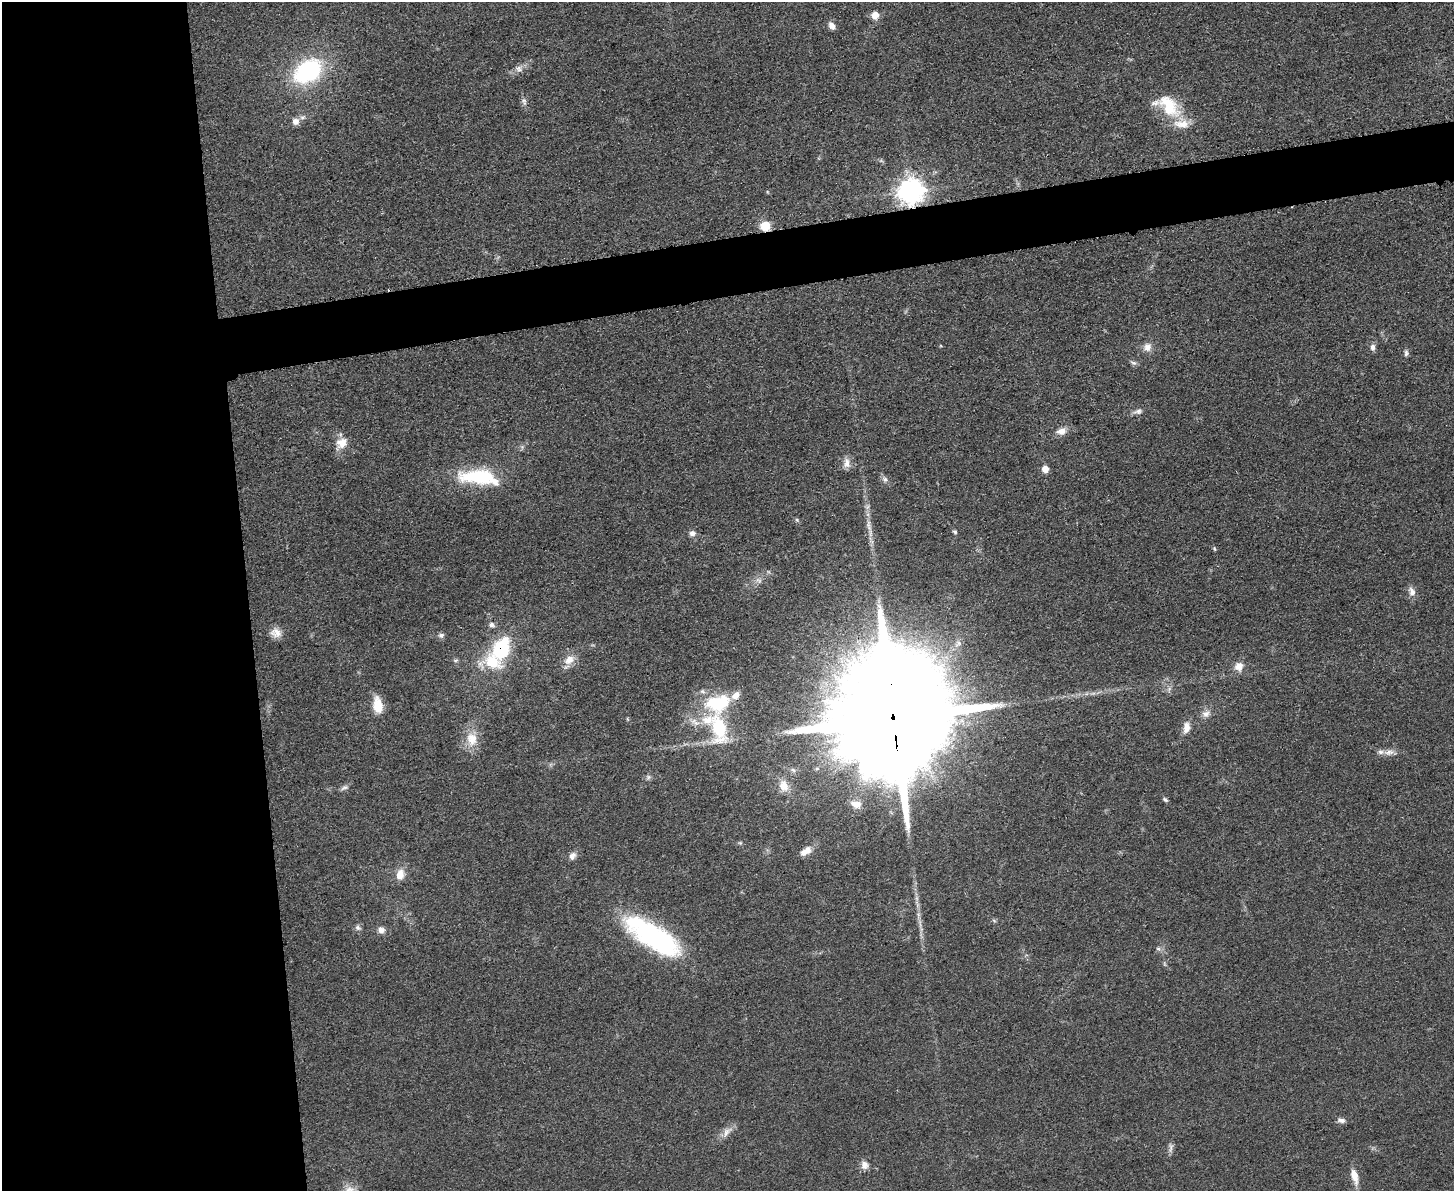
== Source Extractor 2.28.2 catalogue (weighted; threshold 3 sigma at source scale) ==
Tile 7 of 3 x 4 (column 1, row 3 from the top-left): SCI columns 139-1590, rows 1195-2383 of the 4750 x 4766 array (HDU 1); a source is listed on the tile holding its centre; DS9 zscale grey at full resolution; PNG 1456 x 1193 px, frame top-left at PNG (2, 2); no overlay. Shown black and unused: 21% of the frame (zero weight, under 3 of 5 exposures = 1% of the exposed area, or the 3 px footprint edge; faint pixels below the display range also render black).
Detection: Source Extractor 2.28.2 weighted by HDU 2 'WHT'; one run over the whole footprint, this tile lists its part. Background 0.0467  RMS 0.0056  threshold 0.025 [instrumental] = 3 sigma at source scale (4.5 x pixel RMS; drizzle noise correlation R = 1.50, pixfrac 1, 0.05/0.05 arcsec/px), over >= 5 px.
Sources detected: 63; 5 inside a brighter listed object's ellipse — not listed separately; the other 58 listed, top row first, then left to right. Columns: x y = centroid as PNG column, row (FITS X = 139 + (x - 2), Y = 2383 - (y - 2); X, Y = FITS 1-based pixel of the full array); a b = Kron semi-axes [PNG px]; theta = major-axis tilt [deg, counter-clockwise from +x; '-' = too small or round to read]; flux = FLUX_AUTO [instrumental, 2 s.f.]
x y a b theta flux
875 15 7 7 - 6.2
832 26 9 6 -57 3.2
519 69 10 7 -37 2.4
308 72 33 23 33 61
524 101 13 6 -77 2
1169 105 39 21 -50 23
295 121 10 10 - 3.5
911 191 10 9 - 360
765 226 10 10 - 8.9
1147 347 12 10 73 3.9
1373 347 9 6 -87 2.2
1406 353 9 5 89 1.4
1133 363 9 5 -11 1.4
1138 411 11 7 14 2.2
1061 431 13 9 15 4.3
342 443 16 13 43 7
847 463 15 8 88 3.5
1045 469 6 5 - 6
479 477 47 16 -6 38
885 479 9 7 -51 1.9
797 520 6 4 -19 0.77
869 525 21 6 -79 5.2
955 532 6 4 -30 0.88
692 533 8 7 - 2.3
1214 549 6 4 -69 0.77
759 580 10 6 -38 2
1412 592 13 8 -63 3.4
492 625 8 6 -45 1.7
276 633 16 11 -16 4.9
441 635 8 6 26 1.7
501 649 21 13 70 42
569 660 14 10 42 5.9
1239 666 11 10 - 5.3
736 695 12 8 44 4.3
378 705 19 11 -81 9.6
1206 714 11 9 19 3.1
894 718 39 31 -89 23000
719 727 33 16 -82 36
1186 728 15 8 83 4.5
472 739 21 15 -81 10
1390 752 12 7 9 3.2
648 777 8 6 47 1.4
784 786 15 11 -69 6.4
344 787 11 5 28 1.7
1165 800 8 4 -37 1
856 804 15 9 -15 5.1
806 851 17 8 33 4.9
572 856 9 7 55 2.9
400 874 15 10 80 5.9
358 928 8 7 - 1.7
381 930 10 9 - 3
653 937 66 23 -33 95
1158 949 6 4 -1 1.1
1341 1120 10 6 -12 2.1
727 1132 18 9 45 4.6
1171 1148 15 5 84 2.1
864 1165 11 10 - 3.6
1354 1176 19 8 -75 6.4
Overlapping masked pixels (flux is a lower limit): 4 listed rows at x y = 911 191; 765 226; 501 649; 894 718